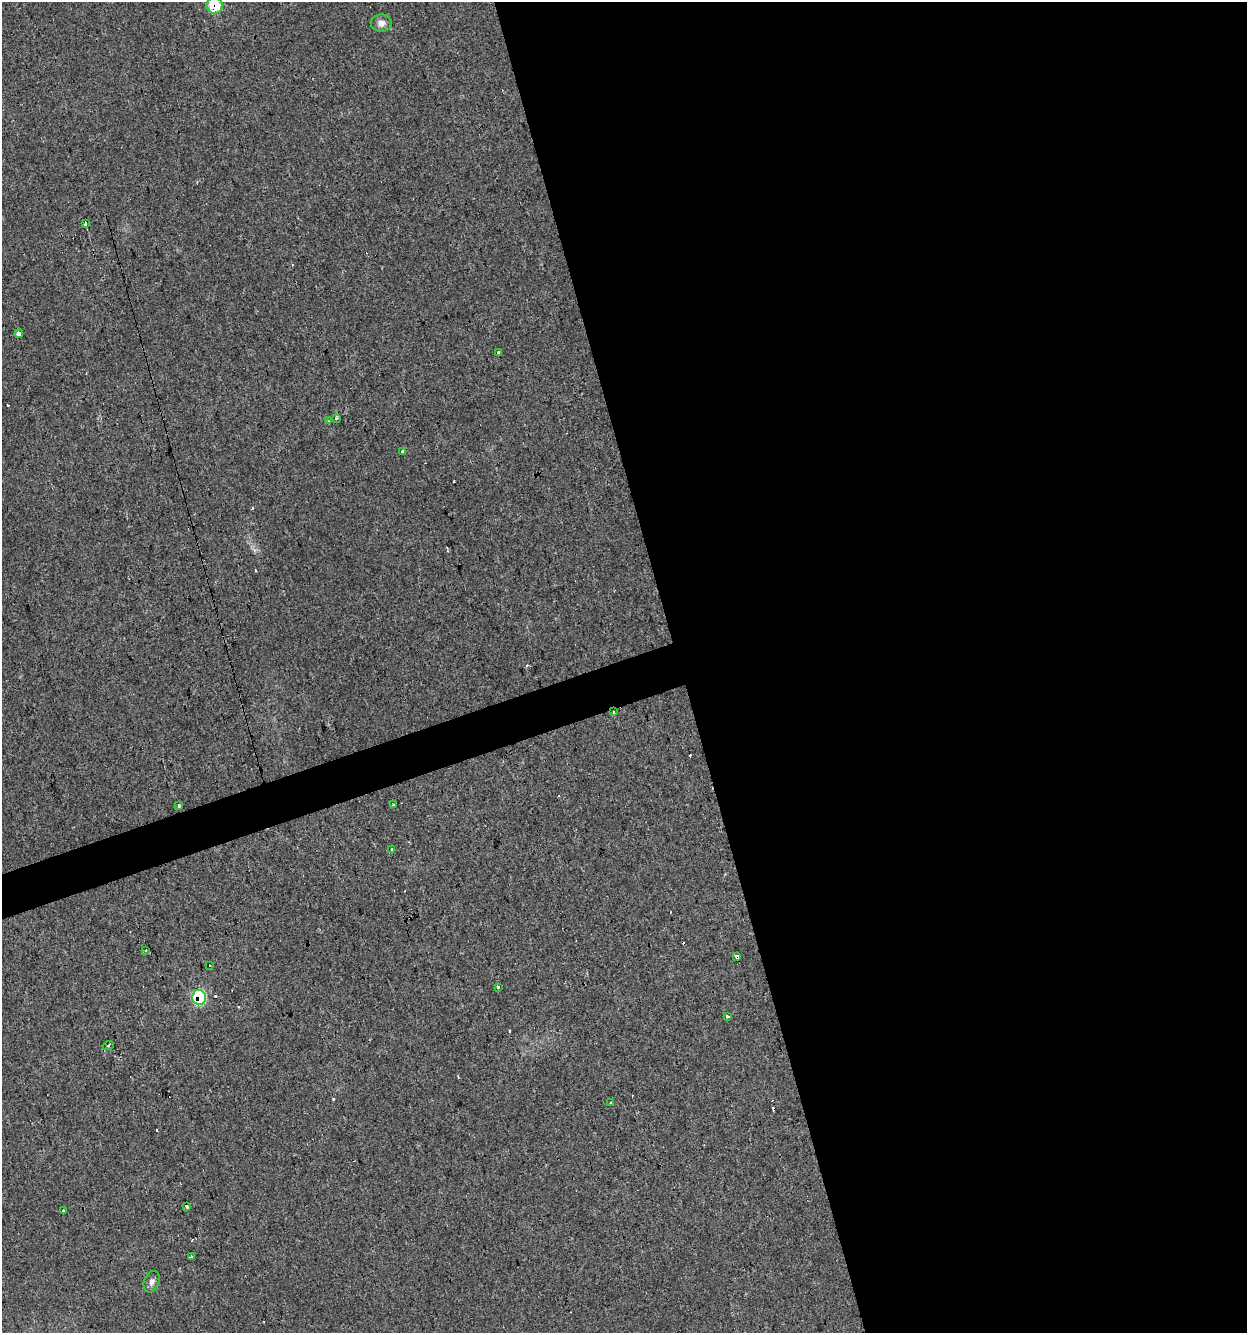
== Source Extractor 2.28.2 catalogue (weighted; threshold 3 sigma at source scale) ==
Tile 8 of 4 x 4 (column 4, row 2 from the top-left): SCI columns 3844-5088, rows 2665-3995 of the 5146 x 5327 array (HDU 1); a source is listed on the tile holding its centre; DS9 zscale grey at full resolution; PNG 1249 x 1335 px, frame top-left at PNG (2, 2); each listed source drawn as its Kron ellipse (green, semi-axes under 4 px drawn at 4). Shown black and unused: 47% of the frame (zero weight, under 2 of 3 exposures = <1% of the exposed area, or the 3 px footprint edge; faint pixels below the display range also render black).
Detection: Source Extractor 2.28.2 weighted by HDU 2 'WHT'; one run over the whole footprint, this tile lists its part. Background 0.029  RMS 0.0059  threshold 0.0263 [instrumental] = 3 sigma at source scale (4.5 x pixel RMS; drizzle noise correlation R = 1.50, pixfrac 1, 0.0396/0.0396 arcsec/px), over >= 5 px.
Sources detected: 41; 17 cosmic-ray / hot-pixel residue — neither listed nor drawn; the other 24 listed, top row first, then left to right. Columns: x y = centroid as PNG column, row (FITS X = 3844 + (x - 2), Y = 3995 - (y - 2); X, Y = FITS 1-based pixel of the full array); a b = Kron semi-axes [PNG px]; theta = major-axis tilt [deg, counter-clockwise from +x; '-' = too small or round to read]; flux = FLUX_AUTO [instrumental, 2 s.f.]
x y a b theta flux
215 6 8 8 - 20
381 23 10 8 -1 3.2
85 223 3 3 - 19
19 334 4 3 - 8.6
499 353 3 3 - 3
337 418 3 3 - 1
329 421 4 3 - 0.68
402 451 3 3 - 1.6
613 712 3 3 - 4
179 805 3 3 - 2.8
394 805 3 3 - 3.1
391 850 3 3 - 4.9
146 950 2 2 - 0.51
737 957 3 3 - 28
209 965 2 2 - 0.37
498 987 3 3 - 3.8
199 997 7 7 - 53
727 1016 4 3 - 3.9
108 1046 5 3 - 0.7
611 1103 3 3 - 0.63
187 1206 3 3 - 5.7
64 1211 4 3 - 3.9
191 1257 4 3 - 3
152 1282 11 7 70 2.7
Overlapping masked pixels (flux is a lower limit): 4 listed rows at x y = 215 6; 613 712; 737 957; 199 997
Isophote crosses this tile's border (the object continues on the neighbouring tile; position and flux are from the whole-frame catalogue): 1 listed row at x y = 215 6